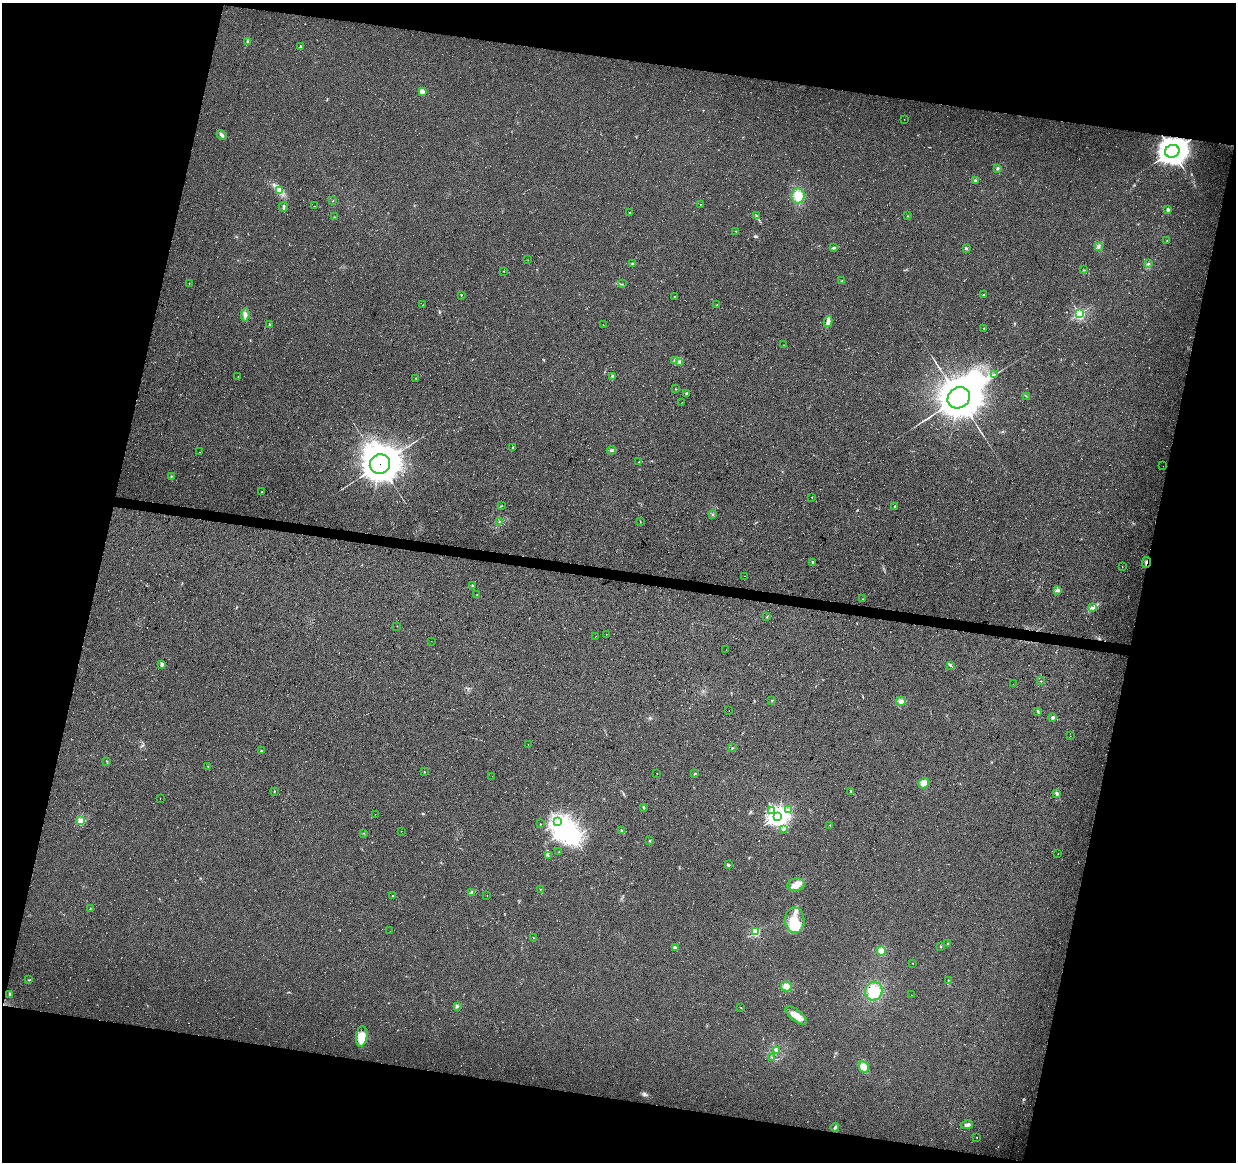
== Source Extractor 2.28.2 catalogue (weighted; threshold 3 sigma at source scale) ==
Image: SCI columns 1-4935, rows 226-4862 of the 4944 x 5147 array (HDU 1 of 3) = the unmasked area's bounding box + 8 px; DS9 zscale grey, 4 x 4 block average (1 PNG px = mean of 4 x 4 image px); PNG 1238 x 1164 px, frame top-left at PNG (2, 3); each listed source drawn as its Kron ellipse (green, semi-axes under 4 px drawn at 4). Shown black and unused: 27% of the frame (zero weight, under 3 of 4 exposures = <1% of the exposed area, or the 3 px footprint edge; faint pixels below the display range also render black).
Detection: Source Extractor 2.28.2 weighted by HDU 2 'WHT'. Background 0.0376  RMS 0.01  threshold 0.0463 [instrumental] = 3 sigma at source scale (4.5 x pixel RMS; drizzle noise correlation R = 1.50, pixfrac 1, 0.0396/0.0396 arcsec/px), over >= 5 px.
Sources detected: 175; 3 inside a brighter object's white glare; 6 cosmic-ray / hot-pixel residue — neither listed nor drawn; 1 coinciding with a brighter row at this scale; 8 inside a brighter listed object's ellipse — not listed separately; the other 157 listed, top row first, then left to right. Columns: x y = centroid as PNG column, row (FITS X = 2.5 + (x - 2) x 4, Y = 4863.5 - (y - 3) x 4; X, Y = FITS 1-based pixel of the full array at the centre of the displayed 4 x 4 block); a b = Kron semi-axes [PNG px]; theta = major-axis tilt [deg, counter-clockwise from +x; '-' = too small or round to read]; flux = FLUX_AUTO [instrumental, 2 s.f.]
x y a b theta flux
248 42 3 2 - 6.9
300 47 3 2 - 7.1
422 91 2 2 - 130
904 119 2 2 - 1.4
222 135 5 3 - 13
1172 151 7 6 - 7700
998 168 3 2 - 6.4
975 181 2 2 - 47
279 190 3 2 - 13
798 196 7 6 - 73
333 201 2 2 - 1.4
700 204 2 2 - 5.2
314 206 2 2 - 1.2
284 207 4 3 - 11
1168 209 3 2 - 14
630 213 2 2 - 3.5
757 216 2 2 - 4
907 216 2 2 - 2.1
334 217 2 2 - 2.1
736 231 2 2 - 2.3
1167 241 2 2 - 1.7
1099 246 2 2 - 8.4
834 248 3 2 - 11
966 248 3 2 - 6
528 260 2 2 - 1.7
633 264 2 2 - 2.9
1148 264 3 2 - 6.7
1083 270 2 2 - 2.6
504 271 2 2 - 1.7
842 281 2 2 - 4.9
189 283 2 2 - 2.9
622 284 2 2 - 2.1
461 295 3 2 - 2.5
983 295 2 2 - 3.7
674 297 2 2 - 3.1
423 305 3 2 - 3.2
717 305 2 2 - 3
1079 313 2 2 - 1000
245 315 7 4 86 25
828 321 5 3 - 26
269 325 2 2 - 22
603 325 2 2 - 1.4
984 328 2 2 - 2.3
784 345 2 2 - 2
674 360 2 2 - 3.2
680 362 3 3 - 9.2
995 374 2 2 - 2.4
238 376 2 2 - 1.3
612 376 2 2 - 20
416 378 2 2 - 2
675 389 2 2 - 2.6
687 393 3 2 - 6.8
1026 396 2 2 - 2.3
959 398 12 10 34 26000
682 402 2 2 - 0.92
513 447 2 2 - 11
612 450 4 2 - 3.9
199 452 2 2 - 6.4
639 462 2 2 - 2.5
380 464 10 9 - 13000
1163 466 2 2 - 0.62
171 476 2 2 - 4.8
262 492 2 2 - 3.5
812 497 2 2 - 3.7
501 506 2 2 - 1.6
894 506 2 2 - 3.7
712 514 2 2 - 3.5
499 522 2 2 - 2.5
640 522 2 2 - 2.3
813 562 2 2 - 28
1146 563 5 2 - 8.6
1122 567 2 2 - 1.8
745 576 2 2 - 9.6
472 585 2 2 - 9.9
1058 590 4 3 - 11
477 595 2 2 - 10
863 599 2 2 - 2.6
1093 608 4 2 - 8.9
767 617 2 2 - 2.6
397 626 2 2 - 1.7
606 634 2 2 - 1.7
596 636 2 2 - 1.6
431 641 2 2 - 3.2
726 650 2 2 - 1.3
162 664 2 2 - 68
951 665 2 2 - 2.2
1041 681 2 2 - 2.3
1013 684 2 2 - 2.6
772 700 2 2 - 3.1
901 701 4 4 - 28
729 711 2 2 - 2.5
1038 711 3 2 - 6.4
1053 718 3 3 - 10
1070 736 2 2 - 1.3
528 744 2 2 - 0.96
732 748 2 2 - 4.1
261 751 2 2 - 18
106 761 2 2 - 2.9
208 766 2 2 - 2.8
424 772 2 2 - 2.2
657 773 2 2 - 1.9
694 774 3 2 - 3.3
492 776 2 2 - 0.95
924 783 5 5 - 46
274 791 2 2 - 4.2
851 791 3 2 - 5
1057 794 4 3 - 9.6
160 798 2 2 - 1
644 807 3 2 - 5
788 809 3 2 - 5.8
771 811 2 2 - 12
375 814 2 2 - 0.76
778 816 3 3 - 3500
81 821 2 2 - 120
557 822 3 2 - 2200
540 824 2 2 - 2.6
830 825 2 2 - 1.5
783 829 3 2 - 8.3
622 830 2 2 - 3.6
401 831 2 2 - 1.5
363 833 3 2 - 2
650 841 2 2 - 3.7
559 852 2 2 - 1.5
1058 854 2 2 - 1.6
548 856 2 2 - 1.6
728 865 2 2 - 49
796 885 8 6 6 47
541 889 2 2 - 1.9
472 892 4 3 - 11
392 896 2 2 - 5.6
487 896 2 2 - 1.8
90 909 2 2 - 2.5
795 920 13 10 -89 120
390 931 2 2 - 1.3
756 932 2 2 - 550
533 938 2 2 - 1.8
948 944 3 2 - 4.2
941 947 2 2 - 16
675 948 4 2 - 12
881 951 4 4 - 40
913 963 2 2 - 3.5
29 980 2 2 - 2.4
948 980 2 2 - 3.2
786 986 5 5 - 42
874 991 9 8 - 110
10 994 2 2 - 34
911 995 2 2 - 1.2
457 1006 3 2 - 7.8
741 1008 2 2 - 2.2
796 1015 13 5 -39 54
362 1036 10 5 83 93
777 1050 3 2 - 8.2
772 1057 2 2 - 2.4
864 1067 6 5 - 46
967 1125 6 3 11 17
835 1127 4 2 - 8.6
977 1137 2 2 - 1.8
Overlapping masked pixels (flux is a lower limit): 3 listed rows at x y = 1172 151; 380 464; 1146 563
Diffuse or blended objects may show on this block-average render without a row.